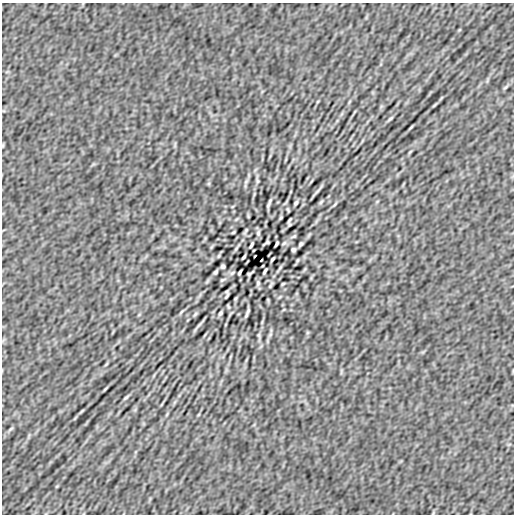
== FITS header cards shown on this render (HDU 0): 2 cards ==
NAXIS1  =                  512
NAXIS2  =                  512

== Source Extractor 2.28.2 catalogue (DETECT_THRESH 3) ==
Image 512 x 512 px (HDU 0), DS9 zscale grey, 1 PNG px = 1 image px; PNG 516 x 516 px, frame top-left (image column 1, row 512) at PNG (2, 3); no overlay
Background 8.88e-06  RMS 2.3e-04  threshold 6.78e-04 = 3 sigma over >= 5 px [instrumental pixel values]
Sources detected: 53; all 53 listed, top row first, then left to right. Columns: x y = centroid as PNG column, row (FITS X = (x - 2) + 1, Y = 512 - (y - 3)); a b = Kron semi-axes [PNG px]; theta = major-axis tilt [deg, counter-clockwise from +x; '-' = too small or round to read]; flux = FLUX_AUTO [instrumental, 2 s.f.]
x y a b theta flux
505 87 9 3 34 0.027
434 105 10 3 40 0.023
390 119 9 3 38 0.024
411 127 4 2 - 0.013
410 152 8 3 45 0.018
246 181 9 3 45 0.023
257 181 8 4 -82 0.027
318 190 23 3 50 0.04
321 202 7 4 46 0.021
296 203 4 3 - 0.024
268 204 6 2 68 0.029
335 204 7 3 53 0.017
281 218 7 3 71 0.015
289 220 6 2 59 0.019
246 231 9 3 60 0.023
233 232 3 2 - 0.014
258 233 7 5 81 0.028
294 236 6 3 35 0.018
266 242 7 3 32 0.019
284 243 6 3 36 0.018
276 244 5 3 - 0.021
301 244 5 3 - 0.025
251 245 6 2 60 0.026
236 249 10 3 50 0.024
293 250 4 4 - 0.029
218 256 5 3 - 0.015
244 257 5 2 - 0.023
272 259 5 2 - 0.023
298 260 5 3 - 0.015
223 266 4 4 - 0.029
280 267 10 3 50 0.024
265 271 6 2 60 0.026
215 272 5 3 - 0.025
240 272 5 3 - 0.021
232 273 6 3 36 0.018
250 274 7 3 32 0.019
222 280 6 3 35 0.018
258 283 7 5 81 0.029
283 284 3 2 - 0.014
270 285 9 3 60 0.023
227 296 6 2 59 0.019
235 298 7 3 71 0.015
181 312 7 3 53 0.017
248 312 6 2 63 0.028
220 313 4 3 - 0.024
195 314 7 4 46 0.021
198 326 23 3 50 0.04
259 335 8 4 -82 0.027
106 364 8 3 45 0.017
105 389 4 2 - 0.013
126 397 9 3 38 0.024
82 411 10 3 40 0.023
11 429 9 3 34 0.027